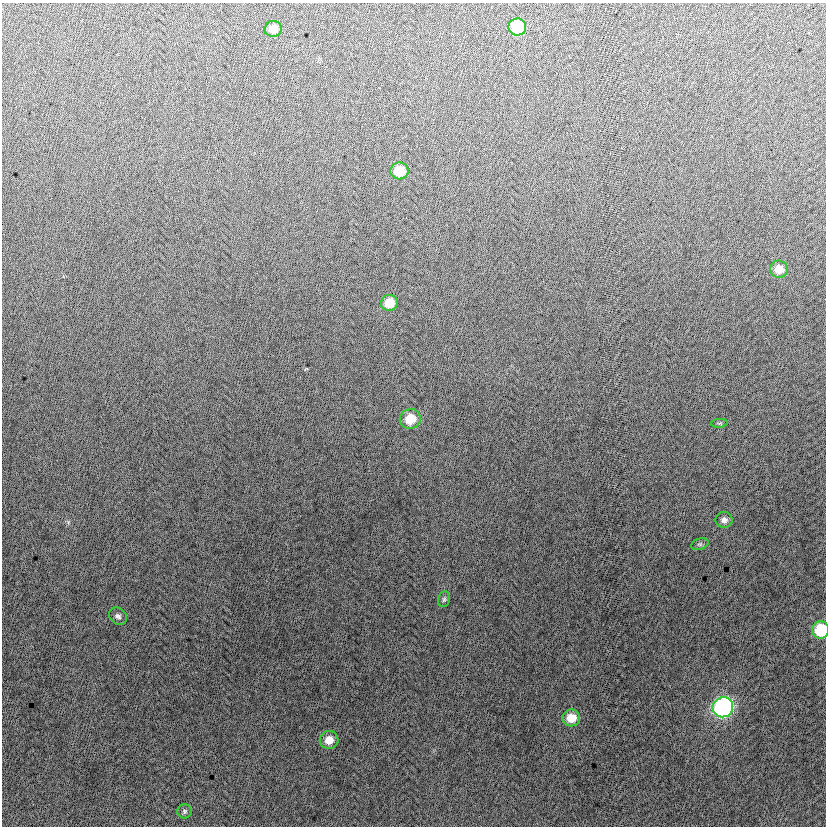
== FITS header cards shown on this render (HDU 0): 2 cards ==
NAXIS1  =                  824
NAXIS2  =                  824

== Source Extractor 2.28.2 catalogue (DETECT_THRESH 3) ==
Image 824 x 824 px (HDU 0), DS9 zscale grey, 1 PNG px = 1 image px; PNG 828 x 828 px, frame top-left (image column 1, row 824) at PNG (2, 3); each listed source drawn as its Kron ellipse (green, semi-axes under 4 px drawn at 4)
Background -1.25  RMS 13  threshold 38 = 3 sigma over >= 5 px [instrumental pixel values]
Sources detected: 16; all 16 listed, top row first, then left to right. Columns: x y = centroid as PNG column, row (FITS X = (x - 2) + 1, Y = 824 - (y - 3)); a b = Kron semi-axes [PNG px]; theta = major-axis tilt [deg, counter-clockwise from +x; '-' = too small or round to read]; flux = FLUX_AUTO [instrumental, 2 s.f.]
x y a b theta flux
517 27 9 8 - 46000
273 29 8 8 - 9500
399 171 9 8 - 21000
779 269 9 8 - 9800
389 303 8 8 - 15000
410 419 10 10 - 19000
719 423 8 3 5 1000
724 520 8 8 - 4100
700 544 9 5 17 1800
444 599 8 6 73 1900
118 616 9 7 -40 3200
821 630 8 8 - 40000
723 707 10 10 - 210000
571 718 9 8 - 15000
329 740 9 9 - 10000
185 811 7 7 - 2000
At the frame edge (FLAGS 8, measured only in part): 1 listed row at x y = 821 630